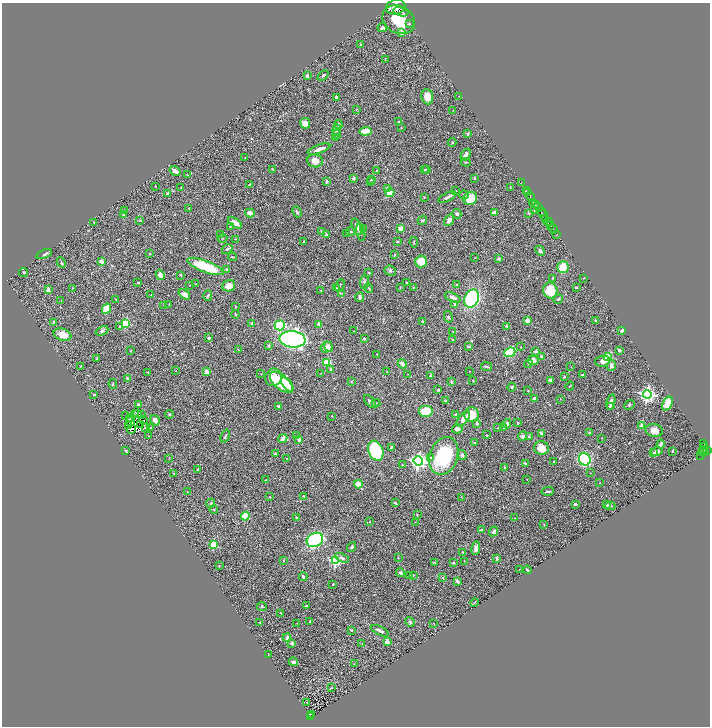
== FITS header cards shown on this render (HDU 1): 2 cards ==
NAXIS1  =                 1416
NAXIS2  =                 1448

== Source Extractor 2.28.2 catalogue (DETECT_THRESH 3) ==
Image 1416 x 1448 px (HDU 1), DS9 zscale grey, zoomed out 1/2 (1 PNG px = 2 x 2 image px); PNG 712 x 728 px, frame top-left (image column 1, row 1447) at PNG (2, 3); each listed source drawn as its Kron ellipse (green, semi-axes under 4 px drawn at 4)
Background 0.516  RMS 0.022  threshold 0.0651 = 3 sigma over >= 5 px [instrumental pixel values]
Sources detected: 400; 31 cannot appear on this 1/2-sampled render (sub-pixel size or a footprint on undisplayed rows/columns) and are neither listed nor drawn; the other 369 listed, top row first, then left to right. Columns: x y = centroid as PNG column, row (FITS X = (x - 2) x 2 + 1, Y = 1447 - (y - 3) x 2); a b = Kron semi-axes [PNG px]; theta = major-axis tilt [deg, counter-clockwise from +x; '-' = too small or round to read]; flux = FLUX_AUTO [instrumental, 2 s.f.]
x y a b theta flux
396 7 10 7 15 4000
401 12 7 4 -16 2000
399 20 17 13 -30 410
409 24 4 3 - 4.7
382 28 5 3 - 8.2
401 33 2 2 - 36
361 44 2 2 - 3.1
385 59 3 2 - 1.8
307 76 2 2 - 18
323 76 6 2 42 4.6
459 96 3 2 - 1.6
337 97 4 2 - 6.3
427 97 8 6 -81 45
357 109 4 2 - 2.3
453 110 2 1 - 1.1
399 122 3 2 - 2.1
305 123 5 4 - 28
338 124 4 4 - 9.6
401 127 3 2 - 2.1
337 130 5 3 - 6.7
365 131 6 3 5 60
337 134 4 3 - 8.8
468 134 4 2 - 4.1
336 137 3 3 - 2.9
452 142 4 2 - 2.9
319 149 12 3 20 20
466 155 6 4 62 14
245 158 2 2 - 1.7
315 161 8 6 -8 28
466 162 5 2 - 3.2
273 169 3 2 - 2.1
427 169 3 2 - 3.2
425 170 3 2 - 3.3
175 171 6 3 -33 26
376 171 4 2 - 2.4
188 175 2 2 - 1.5
353 178 4 3 - 8.3
475 178 3 2 - 2.5
371 180 4 2 - 3.2
327 181 4 3 - 5.2
371 182 3 2 - 2.7
521 182 3 1 - 21
249 184 4 3 - 3.8
155 186 2 2 - 2.5
181 187 3 2 - 1.6
510 187 2 2 - 1.4
388 188 4 3 - 13
526 190 2 2 - 180
456 191 2 2 - 2.7
390 192 4 3 - 41
167 193 3 2 - 7.7
527 193 4 2 - 540
464 195 5 3 - 5.5
424 197 2 1 - 2.1
447 197 10 3 26 16
531 197 5 2 - 510
470 198 7 6 - 100
533 202 3 2 - 160
536 205 3 2 - 150
538 207 5 1 - 450
188 208 3 2 - 1.4
124 211 3 2 - 1.9
534 211 2 2 - 1.4
297 212 6 3 -66 7.2
541 212 3 2 - 190
250 213 5 3 - 14
494 213 3 3 - 17
528 213 3 3 - 2.2
457 214 5 4 - 8.8
123 215 3 2 - 2.5
543 215 7 2 -60 340
546 219 3 2 - 590
422 220 5 3 - 5.5
449 220 6 4 60 18
140 221 4 2 - 3.1
548 221 4 1 - 300
94 222 3 2 - 1.3
235 223 8 3 -35 28
550 225 2 2 - 270
230 227 4 2 - 2.5
357 227 9 4 -65 22
363 228 3 3 - 3.1
401 228 4 3 - 18
553 229 5 1 - 440
350 231 4 3 - 3.5
322 232 4 3 - 5.1
361 232 8 4 -74 8.3
347 233 3 2 - 2.2
326 234 3 3 - 4.4
557 234 4 2 - 55
220 235 2 2 - 1.9
222 238 5 2 - 2.4
236 239 3 2 - 1.5
304 241 3 2 - 3.5
397 242 2 2 - 6.7
414 242 5 2 - 3.7
227 249 5 3 - 6
540 251 5 3 - 8.9
44 254 8 4 21 9.6
150 254 2 2 - 10
395 255 2 2 - 2.4
232 257 4 2 - 2.7
475 258 2 1 - 1.4
499 259 4 3 - 7.5
101 261 3 3 - 23
421 261 6 5 - 60
61 263 5 2 - 3.6
205 266 19 5 -21 170
563 267 6 5 - 73
227 269 3 3 - 6.7
390 271 6 5 - 9.2
24 273 5 3 - 4.8
369 273 2 2 - 3.4
160 275 5 3 - 21
181 275 3 2 - 3.9
553 278 3 2 - 2.2
584 278 2 2 - 1.9
138 282 3 2 - 2.9
364 282 7 4 82 11
406 283 3 2 - 4.3
196 284 3 2 - 2
190 285 2 1 - 1
340 285 6 3 65 5.7
456 285 3 2 - 3.5
229 286 6 5 - 34
400 287 3 2 - 2.2
576 287 2 2 - 6.2
72 288 2 2 - 1.7
336 288 3 2 - 1.9
368 288 5 2 - 4.5
413 288 3 2 - 2.8
48 290 4 3 - 8.9
321 290 2 2 - 1.6
550 290 8 7 - 110
341 293 3 2 - 2.4
184 294 6 4 -38 28
151 295 3 2 - 1.5
208 295 5 3 - 5.7
360 297 5 3 - 10
453 297 8 4 -25 17
116 299 3 2 - 2.3
471 299 9 7 65 310
558 299 5 3 - 5.3
61 301 3 2 - 1.8
169 304 3 2 - 1.7
455 304 3 3 - 4.5
164 305 3 2 - 2.2
235 307 3 2 - 2.6
106 309 5 4 - 70
235 314 4 2 - 3.5
448 317 6 3 -75 7
595 320 2 2 - 5.2
422 321 3 2 - 3
527 321 3 3 - 21
53 322 4 2 - 2.1
126 323 3 3 - 230
252 323 4 3 - 5.5
319 324 4 3 - 18
280 325 5 5 - 320
119 326 2 2 - 2.4
506 326 3 2 - 2.8
622 330 3 2 - 9.7
102 331 6 4 24 7.8
354 331 3 2 - 1.4
453 331 3 2 - 1.4
63 335 9 6 -17 42
209 338 3 2 - 6.6
364 338 4 3 - 4
292 339 13 8 -7 1800
453 340 3 2 - 2
269 345 4 3 - 4.9
469 346 3 3 - 4.1
326 347 6 5 - 24
328 347 5 3 - 15
521 347 2 1 - 2.3
238 350 3 2 - 2.5
619 350 3 2 - 7.6
130 351 3 2 - 1.6
536 351 3 2 - 9.3
510 352 6 4 21 190
377 354 3 2 - 1.7
541 356 3 2 - 6.2
608 357 4 4 - 160
96 359 3 1 - 2.5
533 360 5 4 - 23
603 361 7 5 5 26
327 362 4 4 - 84
402 364 5 3 - 18
528 364 4 2 - 3.9
611 365 5 4 - 16
81 366 3 3 - 2.6
486 367 5 2 - 8.7
571 367 2 2 - 1.4
331 369 4 3 - 4.9
176 371 2 2 - 1.3
469 371 2 1 - 1.3
206 372 4 3 - 23
387 372 3 2 - 1.3
148 373 3 2 - 2.4
321 373 3 2 - 1.5
261 374 2 2 - 1.5
408 374 2 1 - 1.1
582 375 3 2 - 5.6
430 376 2 2 - 2.2
273 377 9 8 - 34
564 377 3 2 - 4.7
127 378 3 2 - 5.5
473 380 2 2 - 2.1
351 381 3 3 - 2.8
451 381 4 3 - 3.3
550 381 4 3 - 8.4
282 382 14 7 -40 200
113 384 5 3 - 4.4
287 385 8 3 -54 33
570 386 4 2 - 2.5
512 387 4 4 - 6.1
438 390 3 3 - 4.6
528 391 3 2 - 1.5
647 394 4 4 - 1200
94 395 2 2 - 3.2
534 398 3 2 - 5.7
560 399 2 2 - 1.3
370 401 8 4 -50 10
446 401 4 2 - 3.9
611 402 8 3 79 17
376 403 4 2 - 3.2
138 404 3 3 - 4.9
667 404 7 5 59 64
629 405 5 3 - 4.4
278 406 3 2 - 6
610 407 4 3 - 12
426 411 7 6 - 130
138 413 3 2 - 1.9
136 414 2 1 - 2.5
169 414 4 3 - 4.1
456 414 4 3 - 3.5
142 415 2 1 - 3.8
472 415 7 7 - 59
125 416 2 1 - 1.6
332 416 2 2 - 1.7
131 417 2 1 - 1.6
130 419 2 1 - 2.1
463 419 9 4 51 22
143 420 4 2 - 0.41
155 420 5 4 - 19
130 421 2 1 - 1
477 423 4 3 - 9.7
518 423 3 2 - 3
141 424 2 1 - 1.1
507 424 4 4 - 11
129 425 2 1 - 0.33
642 426 3 3 - 30
145 427 2 1 - 2.3
151 427 3 2 - 2.1
498 428 2 2 - 1.7
504 428 3 2 - 2.4
131 429 5 1 - 7.5
457 429 5 4 - 14
654 431 9 6 -13 30
590 433 2 2 - 13
542 434 4 3 - 7
486 435 3 2 - 2.6
149 436 2 2 - 1.3
225 436 7 3 68 5.9
297 436 4 3 - 3.9
523 436 5 4 - 13
529 437 3 2 - 4.3
283 438 5 3 - 18
602 438 2 2 - 1.5
299 439 4 3 - 10
475 443 3 3 - 4
661 444 4 2 - 13
704 444 3 2 - 110
391 447 4 2 - 6.7
705 447 3 2 - 59
541 448 7 6 - 51
703 450 2 2 - 120
707 450 3 2 - 310
126 451 3 3 - 4.3
376 451 10 7 -68 260
673 451 2 2 - 3.6
704 451 5 3 - 430
657 452 6 4 13 11
654 453 3 2 - 3.2
275 454 3 3 - 2.9
462 455 5 4 - 10
701 455 2 1 - 26
444 456 19 14 70 250
169 458 3 2 - 1.4
286 458 2 2 - 1.5
431 458 4 3 - 4.1
585 459 6 5 - 310
418 461 4 4 - 1700
554 462 2 2 - 2.3
526 463 4 2 - 11
402 465 3 2 - 2.4
505 468 2 2 - 4.3
198 469 4 2 - 3.1
174 473 2 2 - 2.1
590 473 3 2 - 2
527 479 2 1 - 1.1
266 480 2 2 - 1.9
600 483 2 1 - 1.3
358 484 4 4 - 35
548 491 6 2 2 6.4
187 492 2 1 - 1.1
304 496 4 3 - 6.1
270 497 3 2 - 2.3
461 497 3 2 - 2
211 503 5 3 - 4.8
395 503 4 3 - 4.1
575 504 3 2 - 5.4
607 505 2 2 - 11
610 506 5 3 - 5
214 509 4 3 - 3.6
417 514 3 2 - 2.4
245 516 4 4 - 140
296 517 3 2 - 2.9
515 518 3 2 - 2.1
369 522 3 2 - 1.9
415 522 2 2 - 1.3
544 524 3 2 - 1.9
482 530 3 2 - 4.7
493 532 5 4 - 13
315 540 8 6 28 390
213 544 3 3 - 120
351 547 5 3 - 4.7
476 548 7 4 78 15
463 552 3 2 - 2.9
342 558 7 3 -26 8.6
398 558 3 2 - 2.2
497 558 4 3 - 7.8
284 560 3 2 - 2.5
336 561 4 3 - 430
464 561 2 1 - 1.1
434 562 3 3 - 3.3
454 563 3 3 - 3.7
219 566 2 2 - 2
519 569 2 1 - 1
527 570 4 2 - 6.4
401 573 4 3 - 6.7
409 575 2 2 - 1.7
413 575 3 2 - 2
303 577 4 3 - 6.8
443 578 3 3 - 4
457 581 4 3 - 13
333 584 3 2 - 2.6
474 602 4 2 - 2.2
262 606 5 3 - 3.9
306 606 2 2 - 9.6
281 613 4 2 - 2.2
260 622 3 2 - 3
310 622 3 2 - 5.2
410 622 5 4 - 5.3
297 623 3 2 - 1.7
434 623 2 1 - 1.6
351 630 2 2 - 2.5
380 631 10 3 -26 12
287 638 4 2 - 17
387 642 3 3 - 25
292 643 3 3 - 6
362 643 3 2 - 2.2
268 654 2 1 - 1
293 662 5 3 - 8.8
354 664 3 2 - 1.6
331 688 2 2 - 2.4
307 702 2 1 - 1.2
311 714 2 1 - 25
311 716 4 2 - 83
At the frame edge (FLAGS 8, measured only in part): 1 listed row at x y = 396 7
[31 sub-pixel or undisplayed-footprint detections neither listed nor drawn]